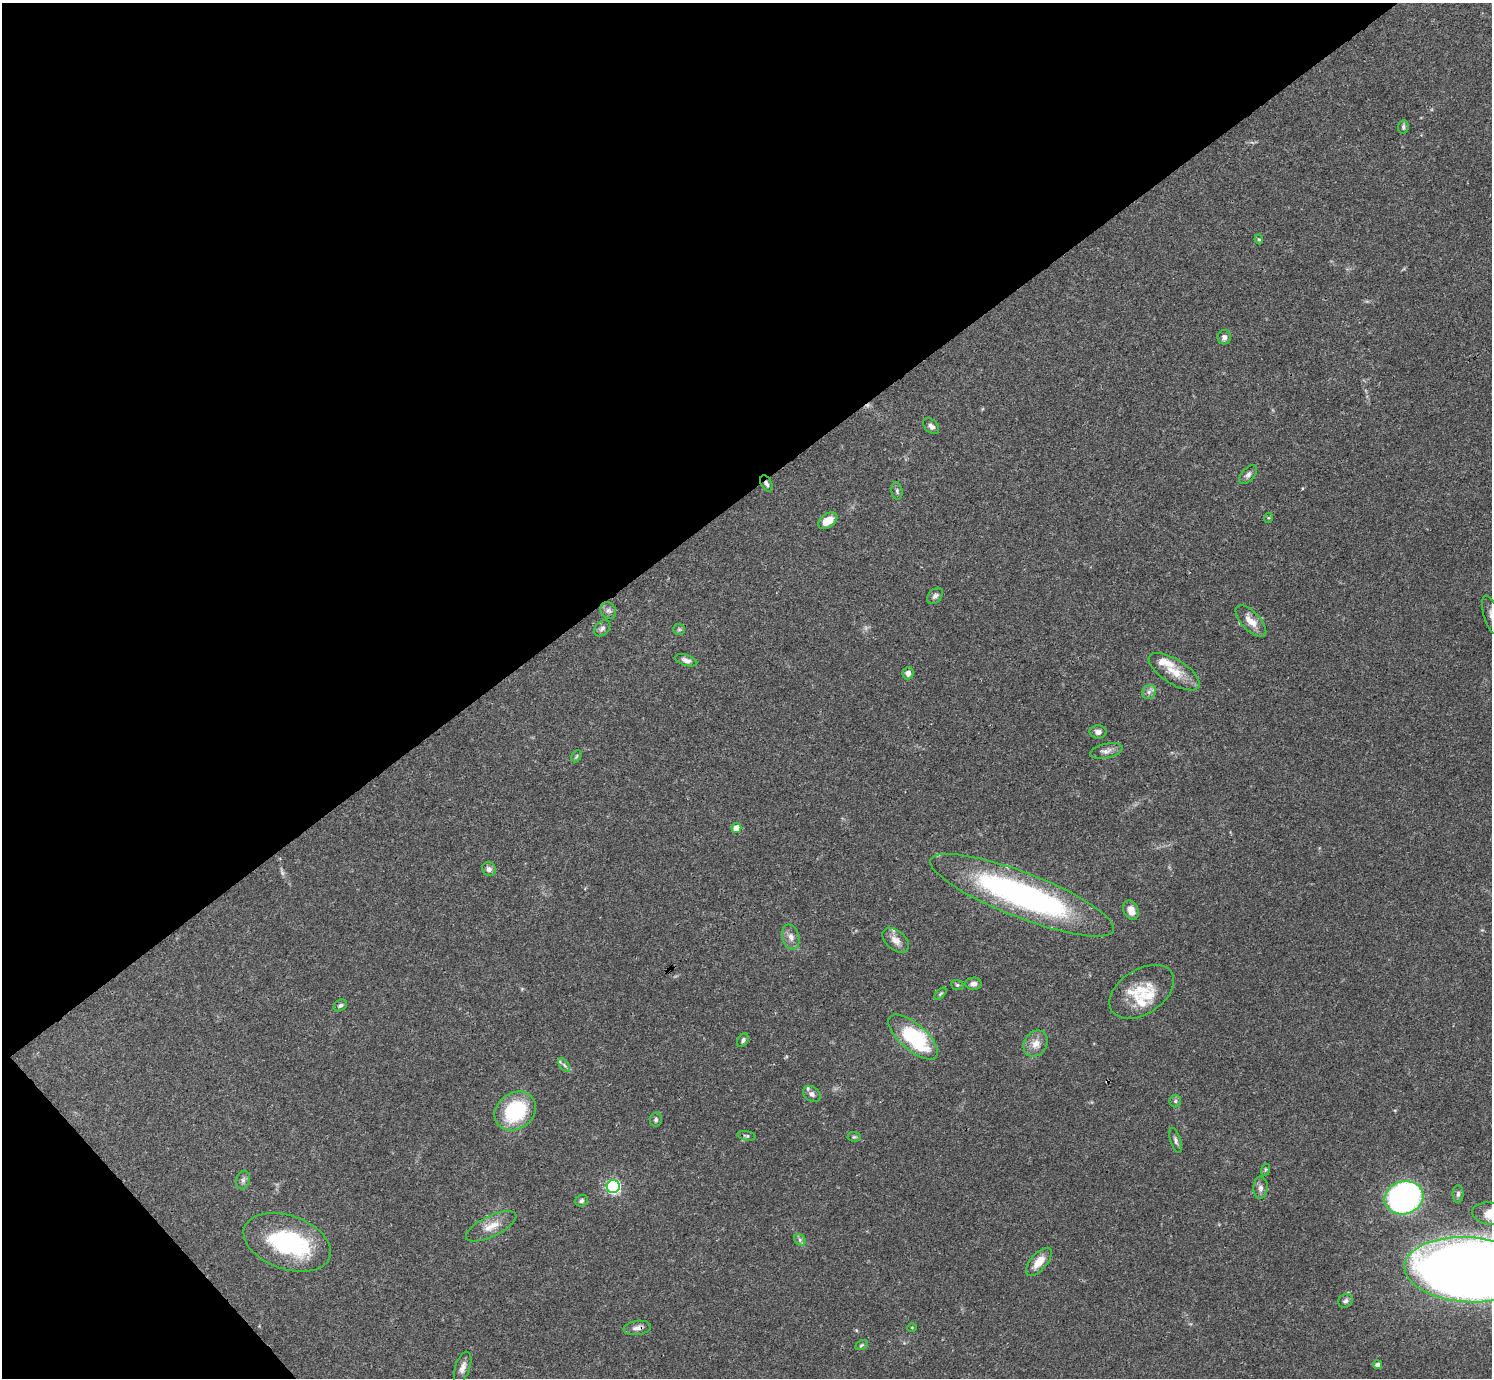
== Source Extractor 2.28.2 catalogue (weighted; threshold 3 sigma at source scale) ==
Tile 5 of 4 x 4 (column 1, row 2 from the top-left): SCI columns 1-1490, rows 2909-4284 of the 5961 x 5958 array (HDU 1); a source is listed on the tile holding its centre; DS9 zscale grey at full resolution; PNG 1494 x 1380 px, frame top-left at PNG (2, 3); each listed source drawn as its Kron ellipse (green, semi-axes under 4 px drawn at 4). Shown black and unused: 38% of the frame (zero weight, under 3 of 4 exposures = <1% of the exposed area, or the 3 px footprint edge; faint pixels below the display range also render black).
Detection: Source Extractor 2.28.2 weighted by HDU 2 'WHT'; one run over the whole footprint, this tile lists its part. Background 0.0413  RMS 0.0026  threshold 0.0118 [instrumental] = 3 sigma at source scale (4.5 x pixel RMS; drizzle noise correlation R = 1.50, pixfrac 1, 0.05/0.05 arcsec/px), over >= 5 px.
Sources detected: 72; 1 too faint to see at this stretch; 1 cosmic-ray / hot-pixel residue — neither listed nor drawn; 7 inside a brighter listed object's ellipse — not listed separately; the other 63 listed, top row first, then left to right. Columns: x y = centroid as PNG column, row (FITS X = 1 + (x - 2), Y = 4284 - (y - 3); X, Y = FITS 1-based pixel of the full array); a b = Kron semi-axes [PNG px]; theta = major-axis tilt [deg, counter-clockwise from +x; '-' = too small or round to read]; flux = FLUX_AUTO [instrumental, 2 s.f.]
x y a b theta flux
1403 127 7 5 83 0.57
1259 239 5 4 - 0.35
1224 337 7 7 - 0.92
931 426 9 6 -45 1.1
1248 475 11 6 48 0.97
766 483 8 5 -63 0.8
897 491 9 5 -81 0.63
1268 518 5 3 - 0.27
828 521 11 7 35 3.9
935 596 9 6 47 0.85
608 610 9 7 -55 0.96
1491 615 20 7 -73 1.9
1251 621 20 9 -46 3.4
602 628 9 6 45 0.86
679 629 6 5 - 0.46
686 660 11 5 -17 1.1
1174 672 29 12 -32 5.3
908 673 6 5 - 1.3
1149 692 7 6 - 1
1098 732 8 6 -1 1.1
1106 751 16 7 13 1.5
576 756 6 4 59 0.39
736 828 5 5 - 4.1
489 869 7 6 - 0.95
1022 895 98 22 -21 80
1131 910 10 7 -65 2.3
791 937 13 8 -73 1.7
896 940 15 9 -41 2.2
973 984 8 6 4 1.1
957 985 6 5 - 0.45
1142 992 36 22 33 9.1
940 994 7 4 45 0.37
340 1006 7 5 31 0.57
913 1037 30 13 -41 22
743 1040 7 5 57 0.66
1036 1044 14 11 57 2.7
564 1065 8 4 -53 0.57
812 1094 10 7 -37 0.99
1175 1101 6 6 - 0.54
515 1111 22 18 36 18
656 1119 7 6 - 0.59
746 1136 9 4 -11 0.5
854 1137 7 4 -6 0.42
1176 1140 13 5 -72 0.86
1265 1170 6 3 72 0.34
243 1180 9 6 75 0.8
613 1186 6 6 - 55
1260 1188 11 7 88 1.1
1458 1194 9 5 89 0.73
1404 1198 20 16 15 80
581 1201 6 5 - 0.64
1491 1214 19 11 -8 6.1
491 1226 27 10 26 3.6
800 1240 7 5 -47 0.67
287 1242 45 27 -19 29
1039 1262 17 8 49 3.6
1469 1270 64 32 -4 600
1345 1301 8 6 40 0.77
912 1327 5 3 - 0.23
637 1328 13 7 8 1.4
861 1345 7 4 28 0.4
1378 1365 4 4 - 1
463 1368 16 7 71 1.7
Overlapping masked pixels (flux is a lower limit): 2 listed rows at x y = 766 483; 637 1328
Isophote crosses this tile's border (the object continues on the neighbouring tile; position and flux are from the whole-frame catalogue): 3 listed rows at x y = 1491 615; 1491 1214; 1469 1270